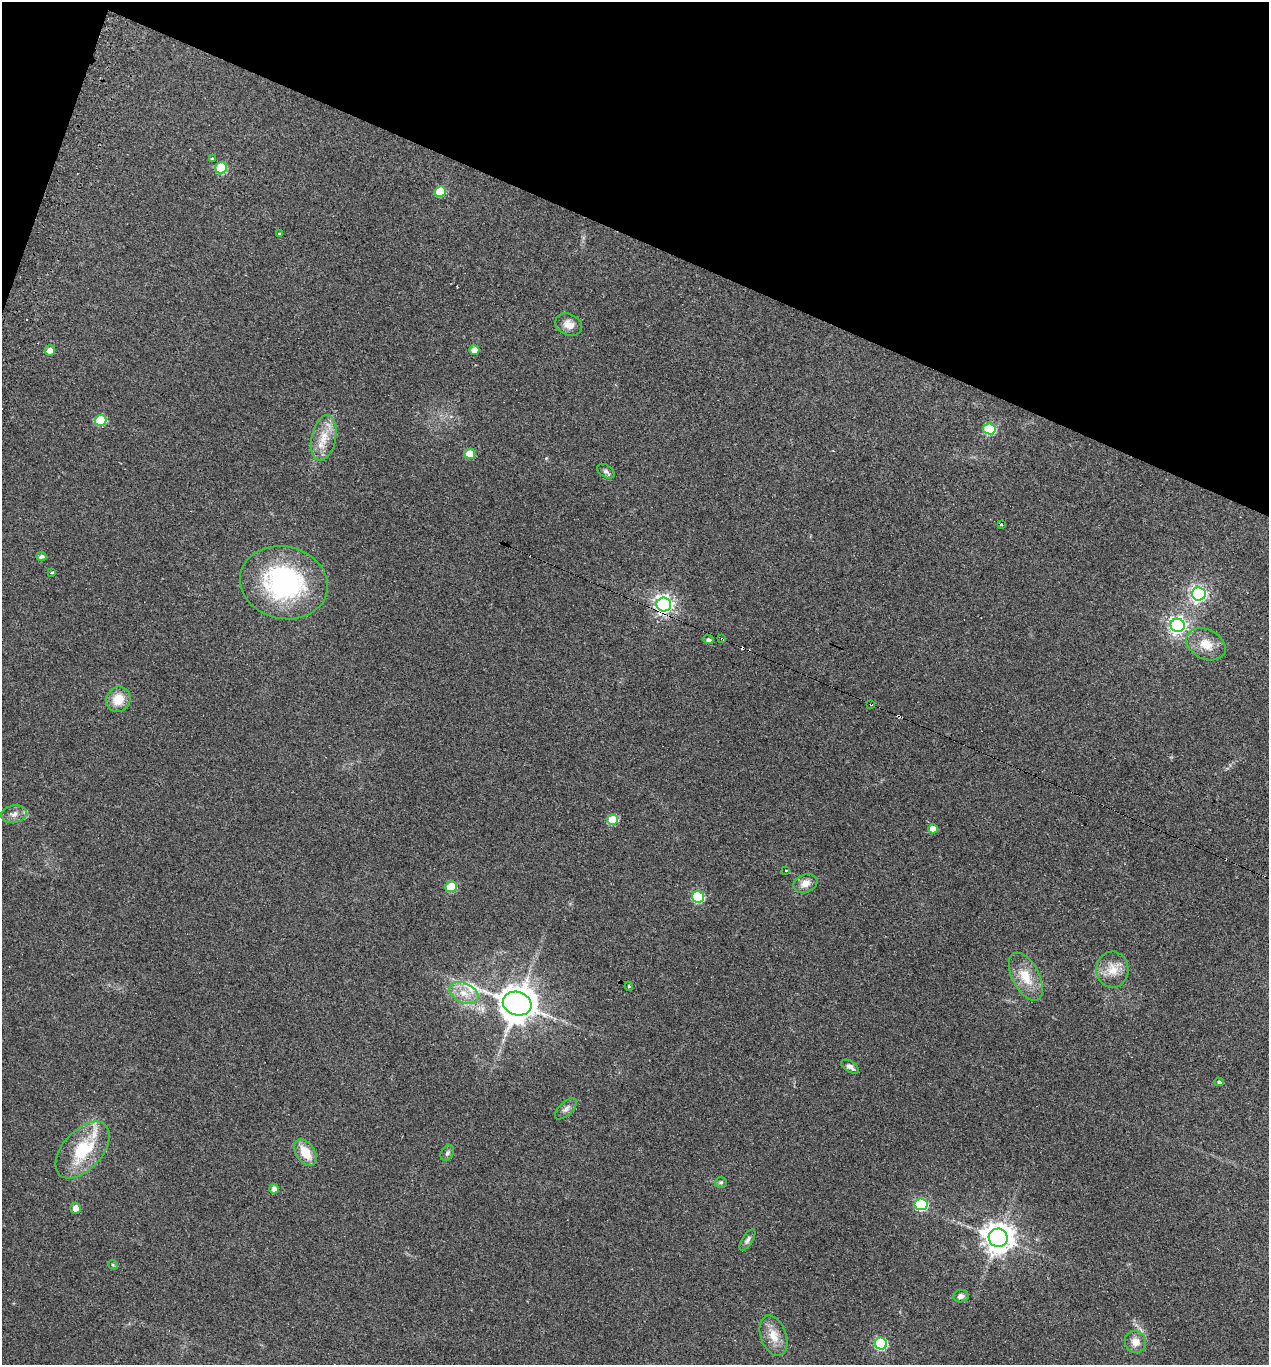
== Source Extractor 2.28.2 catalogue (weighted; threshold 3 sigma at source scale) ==
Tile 2 of 4 x 4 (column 2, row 1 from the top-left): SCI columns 1401-2667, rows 4108-5470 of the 5526 x 5510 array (HDU 1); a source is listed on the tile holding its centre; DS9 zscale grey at full resolution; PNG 1271 x 1367 px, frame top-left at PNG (2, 2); each listed source drawn as its Kron ellipse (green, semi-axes under 4 px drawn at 4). Shown black and unused: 19% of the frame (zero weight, under 3 of 4 exposures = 4% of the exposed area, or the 3 px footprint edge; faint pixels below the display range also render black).
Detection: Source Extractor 2.28.2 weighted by HDU 2 'WHT'; one run over the whole footprint, this tile lists its part. Background 0.0797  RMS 0.0055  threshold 0.0248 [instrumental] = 3 sigma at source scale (4.5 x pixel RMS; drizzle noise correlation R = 1.50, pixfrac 1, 0.05/0.05 arcsec/px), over >= 5 px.
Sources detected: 57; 4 cosmic-ray / hot-pixel residue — neither listed nor drawn; the other 53 listed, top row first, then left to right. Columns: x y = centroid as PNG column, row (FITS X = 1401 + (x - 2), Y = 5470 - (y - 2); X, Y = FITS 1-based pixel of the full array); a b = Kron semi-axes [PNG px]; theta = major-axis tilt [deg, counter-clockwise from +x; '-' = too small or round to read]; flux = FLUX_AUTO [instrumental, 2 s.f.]
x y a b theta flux
212 159 4 3 - 1.7
221 168 6 5 - 28
440 192 6 5 - 15
279 234 4 3 - 0.49
569 325 14 10 -24 4.8
50 350 5 5 - 3.2
474 350 5 4 - 5
101 420 6 5 - 25
989 429 6 5 - 37
324 438 23 12 78 9.7
470 454 5 5 - 11
606 471 10 6 -32 1.5
1001 524 3 3 - 1.4
41 556 5 4 - 1.6
52 573 3 3 - 1.6
284 583 44 36 -13 83
1199 594 7 6 - 170
664 604 7 7 - 270
1178 625 7 6 - 220
722 639 3 2 - 0.86
708 640 5 4 - 1.7
1206 644 21 14 -26 9.1
118 699 13 11 61 9.6
871 704 3 2 - 0.88
14 814 13 8 11 3.5
613 820 5 5 - 18
933 829 5 4 - 5.3
786 870 3 3 - 0.79
805 884 12 9 19 4.5
451 887 6 5 - 22
698 897 6 5 - 47
1112 970 18 16 -88 8.3
1026 977 26 13 -62 12
629 986 4 4 - 0.56
464 993 15 10 -24 6.9
517 1004 14 11 -19 1100
850 1067 10 5 -32 2.1
1219 1082 4 3 - 1.1
566 1109 14 6 43 2.3
82 1150 34 19 48 28
305 1152 15 9 -57 10
447 1153 8 6 62 1.5
721 1182 6 5 - 0.94
274 1189 5 4 - 2.2
921 1204 6 6 - 58
75 1208 5 5 - 3.4
998 1238 9 9 - 720
747 1240 12 5 58 1.7
113 1265 5 4 - 0.58
961 1296 8 6 10 2.3
773 1336 21 12 -71 7.6
1135 1342 11 10 - 4.6
881 1344 6 6 - 54
Overlapping masked pixels (flux is a lower limit): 4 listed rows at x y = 664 604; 1178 625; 722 639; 871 704